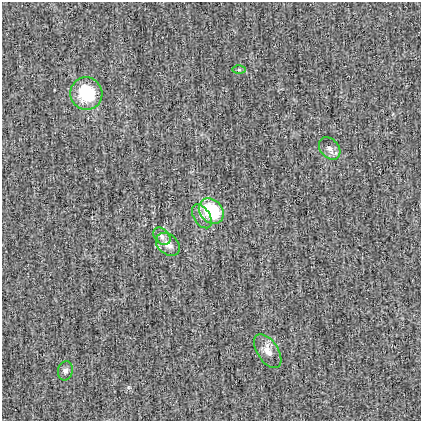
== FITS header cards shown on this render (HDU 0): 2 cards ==
NAXIS1  =                  419
NAXIS2  =                  419

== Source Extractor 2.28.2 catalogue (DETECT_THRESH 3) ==
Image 419 x 419 px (HDU 0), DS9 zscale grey, 1 PNG px = 1 image px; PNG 423 x 423 px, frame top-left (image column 1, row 419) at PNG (2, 2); each listed source drawn as its Kron ellipse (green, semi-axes under 4 px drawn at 4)
Background -4.80e-04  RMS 0.024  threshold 0.0718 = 3 sigma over >= 5 px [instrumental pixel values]
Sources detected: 9; all 9 listed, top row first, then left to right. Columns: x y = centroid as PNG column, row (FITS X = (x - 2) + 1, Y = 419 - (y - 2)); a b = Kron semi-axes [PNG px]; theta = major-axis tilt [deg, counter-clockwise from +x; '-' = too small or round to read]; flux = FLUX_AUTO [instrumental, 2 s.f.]
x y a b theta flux
239 70 6 4 0 2.6
86 93 16 16 - 79
330 148 12 9 -48 10
211 211 14 11 -51 95
202 216 13 8 -56 10
162 236 10 7 -45 7.3
168 244 13 10 -41 15
268 351 19 10 -57 15
65 371 10 7 76 6.6